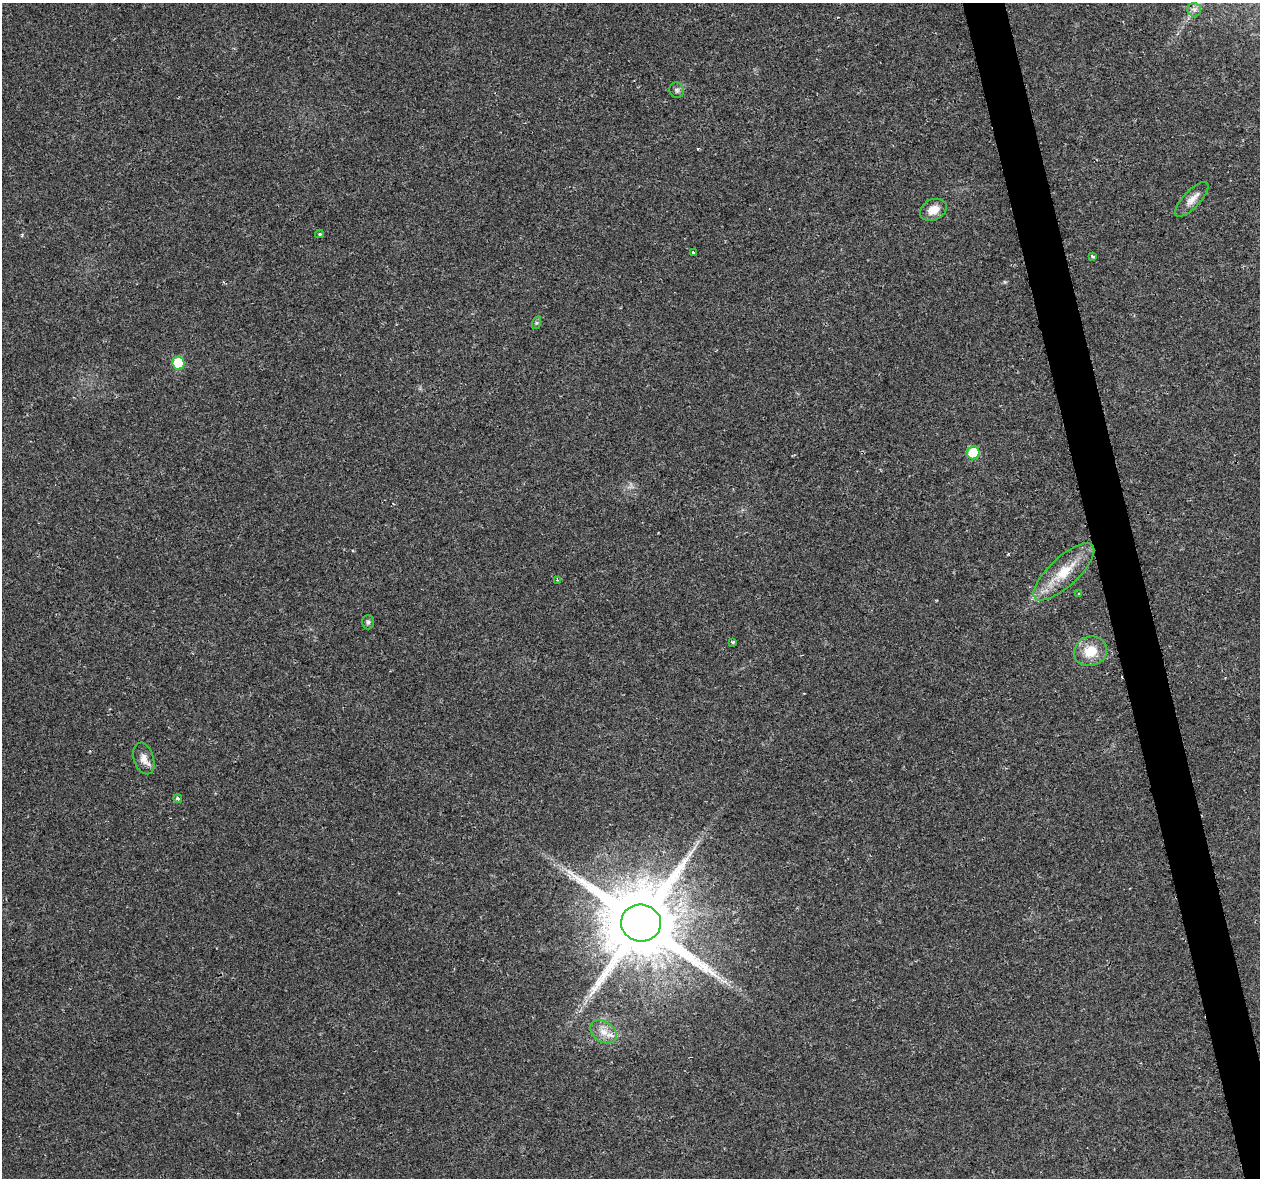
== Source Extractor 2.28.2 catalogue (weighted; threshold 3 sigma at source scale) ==
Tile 6 of 4 x 4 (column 2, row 2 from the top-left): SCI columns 1270-2527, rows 2438-3613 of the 5057 x 4923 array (HDU 1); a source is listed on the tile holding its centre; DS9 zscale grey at full resolution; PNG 1262 x 1180 px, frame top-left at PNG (2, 3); each listed source drawn as its Kron ellipse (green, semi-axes under 4 px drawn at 4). Shown black and unused: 3% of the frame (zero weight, under 2 of 3 exposures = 3% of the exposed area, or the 3 px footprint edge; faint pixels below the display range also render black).
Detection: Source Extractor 2.28.2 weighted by HDU 2 'WHT'; one run over the whole footprint, this tile lists its part. Background 0.0296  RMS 0.0032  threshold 0.0145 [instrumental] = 3 sigma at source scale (4.5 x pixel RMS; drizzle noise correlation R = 1.50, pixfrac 1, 0.0396/0.0396 arcsec/px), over >= 5 px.
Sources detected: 22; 2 cosmic-ray / hot-pixel residue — neither listed nor drawn; the other 20 listed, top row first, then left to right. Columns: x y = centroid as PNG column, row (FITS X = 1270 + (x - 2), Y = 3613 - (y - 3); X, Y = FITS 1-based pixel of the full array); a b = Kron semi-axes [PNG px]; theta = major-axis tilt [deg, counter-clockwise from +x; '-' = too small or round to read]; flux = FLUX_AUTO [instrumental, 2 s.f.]
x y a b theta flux
1194 10 7 6 - 0.97
677 90 8 7 - 0.89
1192 199 22 8 47 2.8
933 210 14 10 26 3.8
319 234 4 3 - 0.5
693 253 3 3 - 0.39
1093 256 3 3 - 1.4
536 323 6 4 71 0.5
178 363 6 6 - 15
973 453 6 6 - 13
1064 572 39 14 43 10
558 580 3 2 - 0.49
1078 593 3 2 - 0.29
368 622 7 5 90 0.78
733 642 3 3 - 0.39
1090 651 17 14 18 6.8
144 758 16 10 -72 2.6
178 798 4 4 - 0.47
641 923 20 18 -5 4500
604 1032 14 10 -32 3.3